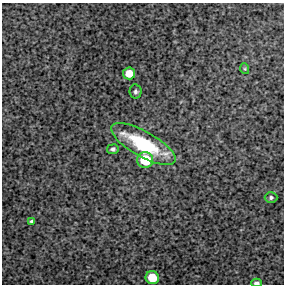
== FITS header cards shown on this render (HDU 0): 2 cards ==
NAXIS1  =                  282 / FITS: X Dimension
NAXIS2  =                  282 / FITS: Y Dimension

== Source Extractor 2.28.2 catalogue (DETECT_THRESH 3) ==
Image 282 x 282 px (HDU 0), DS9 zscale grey, 1 PNG px = 1 image px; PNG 286 x 286 px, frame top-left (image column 1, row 282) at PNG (2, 3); each listed source drawn as its Kron ellipse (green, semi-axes under 4 px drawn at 4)
Background 4380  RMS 210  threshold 643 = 3 sigma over >= 5 px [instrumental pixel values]
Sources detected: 10; all 10 listed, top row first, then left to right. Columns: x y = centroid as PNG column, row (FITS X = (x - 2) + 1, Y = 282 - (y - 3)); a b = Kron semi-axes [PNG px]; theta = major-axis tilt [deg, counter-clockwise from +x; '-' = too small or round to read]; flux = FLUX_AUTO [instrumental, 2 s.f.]
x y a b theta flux
245 69 5 3 - 1.3e+04
129 73 6 6 - 2.0e+05
135 91 7 6 - 3.6e+04
143 144 36 12 -29 1.1e+06
113 149 5 5 - 3.7e+04
145 160 8 8 - 5.1e+05
271 197 6 5 - 3.3e+04
32 221 4 3 - 2.8e+04
152 278 7 6 - 3.1e+05
257 283 5 3 - 4.5e+04
At the frame edge (FLAGS 8, measured only in part): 1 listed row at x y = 257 283